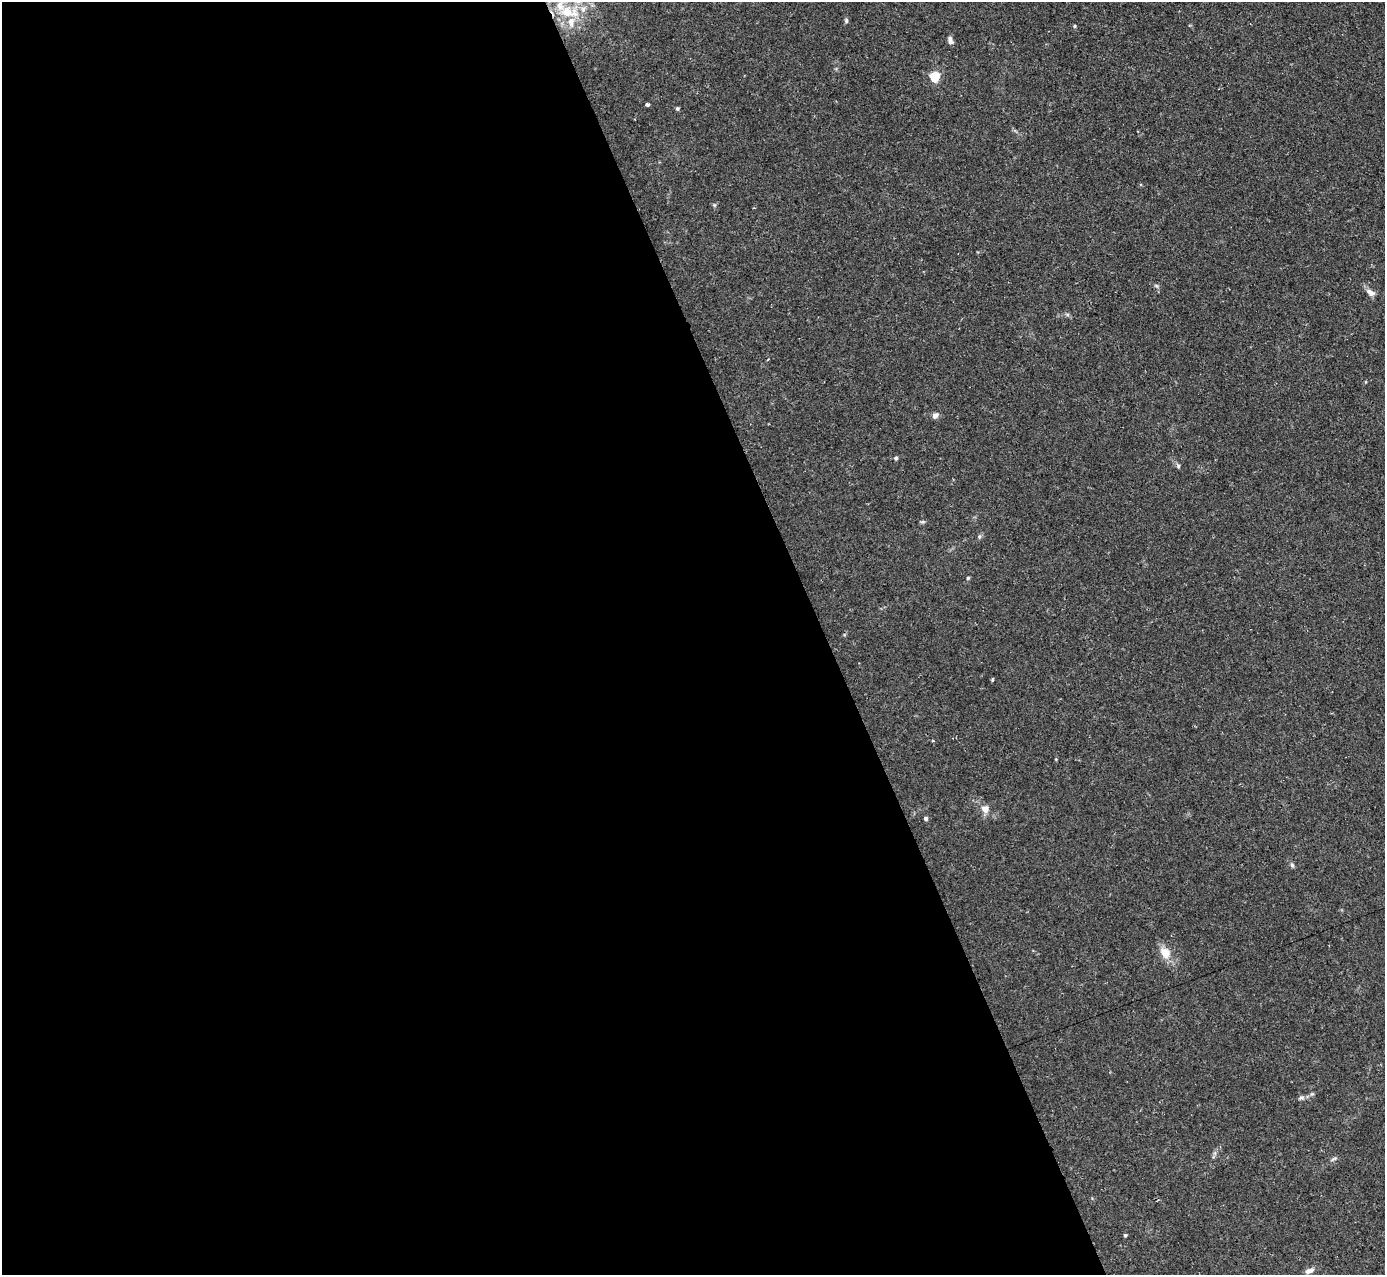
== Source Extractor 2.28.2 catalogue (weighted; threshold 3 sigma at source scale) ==
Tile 9 of 4 x 4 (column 1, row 3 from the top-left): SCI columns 1-1383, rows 1419-2691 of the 5533 x 5515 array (HDU 1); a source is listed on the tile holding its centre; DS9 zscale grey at full resolution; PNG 1387 x 1277 px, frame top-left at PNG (2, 2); no overlay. Shown black and unused: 60% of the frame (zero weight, under 2 of 3 exposures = <1% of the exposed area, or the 3 px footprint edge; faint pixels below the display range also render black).
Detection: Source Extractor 2.28.2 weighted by HDU 2 'WHT'; one run over the whole footprint, this tile lists its part. Background 0.0666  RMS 0.0051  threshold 0.0229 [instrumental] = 3 sigma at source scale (4.5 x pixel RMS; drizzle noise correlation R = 1.50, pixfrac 1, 0.05/0.05 arcsec/px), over >= 5 px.
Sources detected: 27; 3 inside a brighter listed object's ellipse — not listed separately; the other 24 listed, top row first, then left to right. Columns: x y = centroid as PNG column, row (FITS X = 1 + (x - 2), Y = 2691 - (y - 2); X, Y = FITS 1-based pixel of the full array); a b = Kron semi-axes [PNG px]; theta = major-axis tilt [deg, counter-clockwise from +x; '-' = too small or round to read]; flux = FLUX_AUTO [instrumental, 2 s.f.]
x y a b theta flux
567 12 18 15 -37 15
846 21 7 5 78 0.9
1075 26 4 4 - 0.55
950 40 10 6 -74 1.9
934 76 5 5 - 34
647 105 4 3 - 1.9
677 108 5 5 - 0.81
1370 292 11 6 -32 2.8
1067 314 6 4 -19 0.82
935 415 7 6 - 2.1
896 458 4 4 - 1.1
1178 466 6 5 - 0.86
923 522 8 4 8 0.76
979 536 7 5 70 0.95
968 578 5 4 - 0.58
992 680 4 4 - 0.66
985 809 6 6 - 4.6
926 818 5 4 - 1.4
1292 865 6 5 - 0.98
1165 953 15 11 -62 6.7
1301 1098 9 5 12 1.3
1333 1159 10 3 29 0.89
1125 1235 3 3 - 0.86
1309 1271 11 6 17 2.5
Isophote crosses this tile's border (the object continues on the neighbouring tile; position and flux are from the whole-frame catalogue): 1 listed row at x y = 567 12